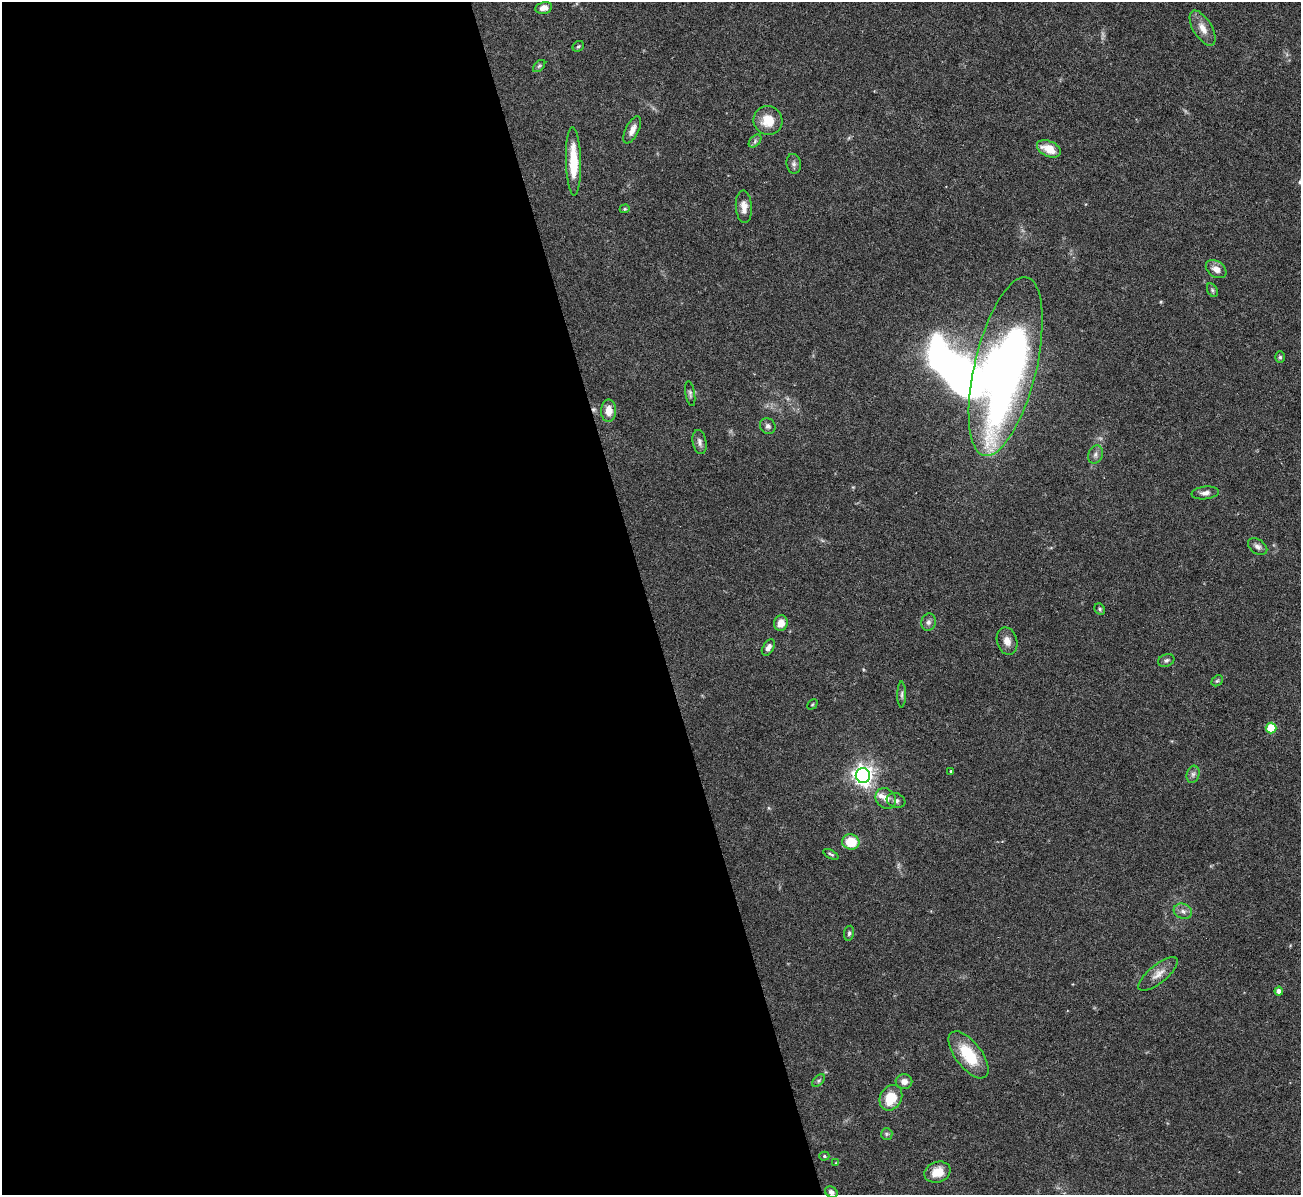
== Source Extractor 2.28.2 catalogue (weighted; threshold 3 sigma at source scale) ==
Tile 9 of 4 x 4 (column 1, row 3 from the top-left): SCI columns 1-1299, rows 1338-2530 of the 5198 x 5182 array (HDU 1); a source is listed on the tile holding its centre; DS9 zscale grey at full resolution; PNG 1303 x 1197 px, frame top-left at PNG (2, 2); each listed source drawn as its Kron ellipse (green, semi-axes under 4 px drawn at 4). Shown black and unused: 50% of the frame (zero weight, under 3 of 6 exposures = <1% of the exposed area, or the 3 px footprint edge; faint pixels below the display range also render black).
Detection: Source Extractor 2.28.2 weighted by HDU 2 'WHT'; one run over the whole footprint, this tile lists its part. Background 0.09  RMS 0.0033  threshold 0.0134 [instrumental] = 3 sigma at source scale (4.09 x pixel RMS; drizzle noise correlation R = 1.36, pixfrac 0.8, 0.05/0.05 arcsec/px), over >= 5 px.
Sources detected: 58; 1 too faint to see at this stretch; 1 inside a brighter object's white glare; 2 cosmic-ray / hot-pixel residue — neither listed nor drawn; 1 inside a brighter listed object's ellipse — not listed separately; the other 53 listed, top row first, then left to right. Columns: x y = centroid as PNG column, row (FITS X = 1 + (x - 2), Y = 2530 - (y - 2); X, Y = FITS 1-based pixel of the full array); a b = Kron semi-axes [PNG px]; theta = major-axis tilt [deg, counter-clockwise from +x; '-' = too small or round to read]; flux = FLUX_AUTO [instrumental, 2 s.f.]
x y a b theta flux
544 8 8 6 10 2.2
1203 28 19 9 -59 3.3
578 46 6 5 - 0.48
539 66 7 4 45 0.57
768 121 14 14 - 6
632 130 15 6 63 2.3
755 141 8 4 47 0.77
1049 149 13 7 -24 5.5
573 161 34 7 -89 9.1
794 164 10 7 -81 0.99
744 207 16 8 -87 2.5
625 209 5 4 - 0.39
1216 269 11 8 -34 2.3
1212 290 7 5 -61 0.55
1280 357 5 5 - 0.5
1006 366 92 31 76 210
690 394 12 5 -80 0.8
609 411 11 7 88 3.5
768 426 8 7 - 0.95
700 442 12 7 -77 1.3
1095 454 9 7 66 1.2
1205 493 13 6 7 1.6
1258 547 11 7 -34 1.2
1100 609 6 5 - 0.52
928 622 9 7 76 1.1
781 623 8 7 - 2.8
1007 641 14 10 -75 2.5
768 647 9 5 58 1.4
1166 660 8 6 22 0.79
1217 681 6 4 40 0.57
902 694 13 4 90 0.85
812 704 6 3 45 0.3
1271 728 5 5 - 10
951 771 4 4 - 0.39
1193 774 9 6 74 0.97
863 776 7 7 - 180
886 798 11 9 -49 2.1
896 801 9 7 -18 1.1
851 842 9 7 -16 7.7
831 854 8 3 -29 0.5
1183 911 9 7 -21 1.4
849 933 7 5 80 0.68
1158 974 24 9 39 3.1
1279 991 4 4 - 1.5
968 1055 28 13 -53 12
819 1080 7 4 45 0.6
904 1082 8 7 - 1.9
891 1098 13 10 59 8.4
887 1134 6 5 - 0.56
824 1156 5 4 - 0.47
836 1163 4 4 - 0.27
937 1172 13 10 20 4.8
831 1192 6 5 - 1